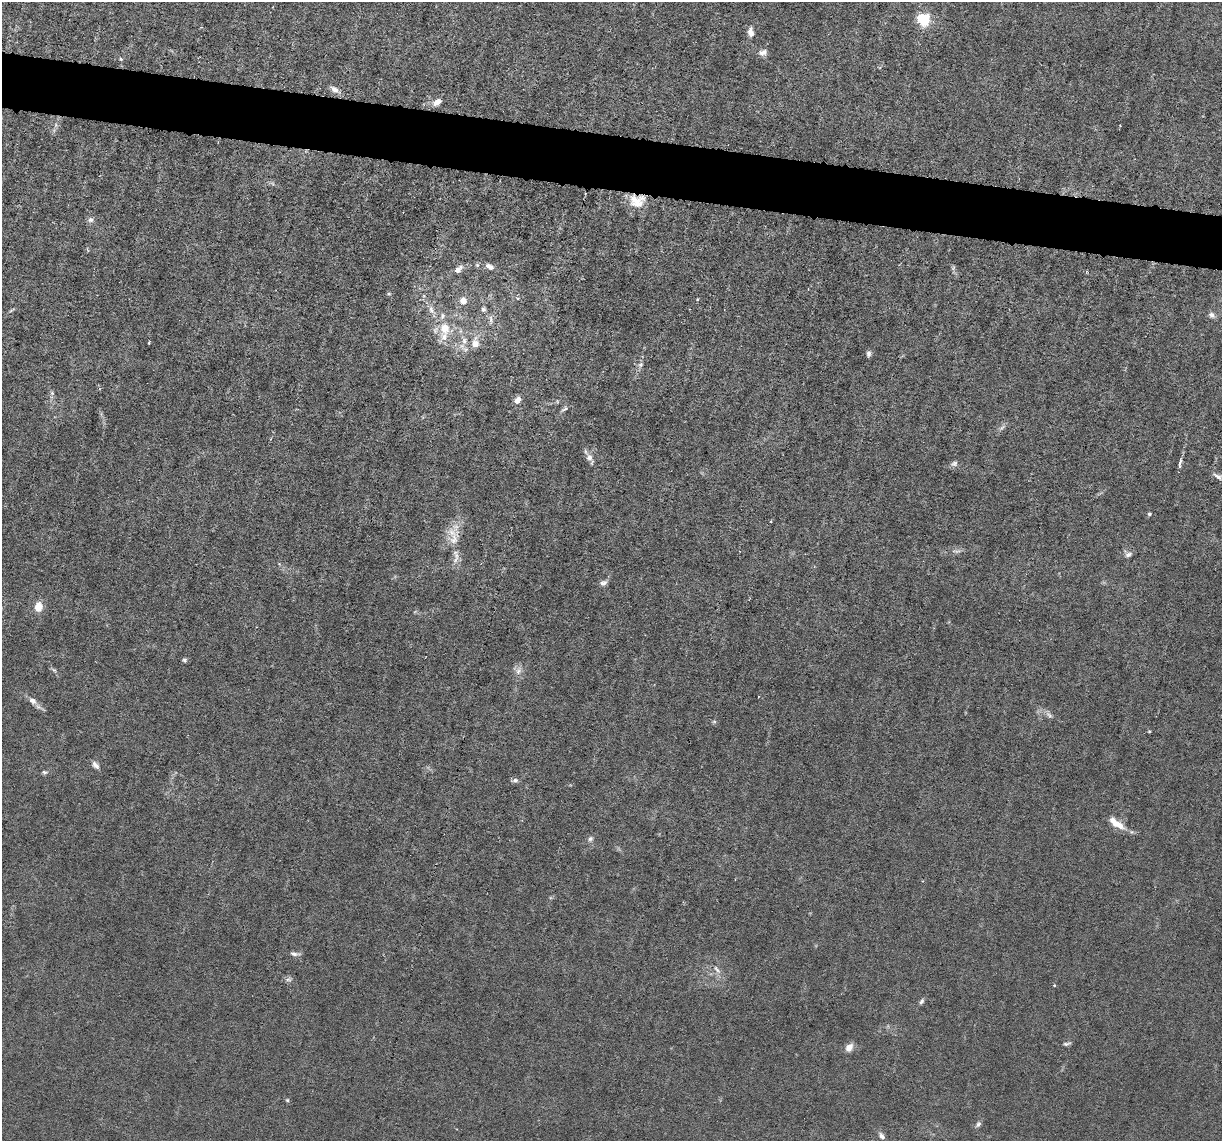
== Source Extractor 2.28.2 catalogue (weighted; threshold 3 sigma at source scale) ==
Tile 11 of 4 x 4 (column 3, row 3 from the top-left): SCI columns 2443-3662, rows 1375-2513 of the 4883 x 4908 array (HDU 1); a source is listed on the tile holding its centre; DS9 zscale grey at full resolution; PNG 1224 x 1143 px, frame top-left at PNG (2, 2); no overlay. Shown black and unused: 5% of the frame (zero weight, under 3 of 6 exposures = <1% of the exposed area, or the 3 px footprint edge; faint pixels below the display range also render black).
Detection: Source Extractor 2.28.2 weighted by HDU 2 'WHT'; one run over the whole footprint, this tile lists its part. Background 0.0122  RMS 0.0026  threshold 0.0108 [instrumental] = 3 sigma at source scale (4.09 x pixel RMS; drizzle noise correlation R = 1.36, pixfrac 0.8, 0.05/0.05 arcsec/px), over >= 5 px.
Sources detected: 72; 2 too faint to see at this stretch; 1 cosmic-ray / hot-pixel residue — not listed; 6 inside a brighter listed object's ellipse — not listed separately; the other 63 listed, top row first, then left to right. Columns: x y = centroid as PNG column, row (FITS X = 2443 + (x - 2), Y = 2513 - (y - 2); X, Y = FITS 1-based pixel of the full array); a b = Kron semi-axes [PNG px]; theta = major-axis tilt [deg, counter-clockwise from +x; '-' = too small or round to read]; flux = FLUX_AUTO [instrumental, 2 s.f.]
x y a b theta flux
924 19 6 5 - 44
751 32 13 7 -81 1.4
763 52 11 7 11 1.3
121 59 5 5 - 0.36
334 89 13 7 -33 1.5
437 102 11 7 32 2.2
56 125 7 4 89 0.54
637 201 21 16 2 5.4
91 220 9 6 -1 0.83
477 265 6 5 - 0.43
489 267 12 7 -27 1.3
953 268 7 5 78 0.48
458 269 12 7 42 1.7
389 294 5 5 - 0.36
518 298 4 4 - 0.38
463 301 6 6 - 2.9
483 309 7 6 - 0.68
12 310 12 2 31 0.38
431 310 15 7 -65 1.8
1212 315 9 7 -34 1
491 320 14 5 -88 1
445 328 14 11 -88 4.8
464 341 10 8 -85 1.7
149 343 3 2 - 0.3
475 343 13 8 85 2.6
868 354 8 5 80 0.69
640 365 8 6 45 0.83
52 393 7 4 -46 0.49
517 400 8 6 53 2
557 401 6 3 -72 0.26
564 409 12 3 29 0.67
1002 427 12 4 37 0.74
589 457 11 8 -64 1.6
954 463 10 7 10 0.86
1180 463 16 4 78 1
1218 477 15 6 -30 1.1
1149 514 5 5 - 0.45
454 539 20 11 84 4.2
1128 554 10 9 - 1.1
603 583 10 6 18 0.9
38 607 11 9 83 3.1
184 660 6 6 - 0.48
54 670 8 5 -31 0.51
518 670 13 8 67 1.6
33 701 13 8 -37 1.6
1049 715 12 7 -44 1.1
714 722 6 4 0 0.36
1149 731 5 3 - 0.24
95 765 12 6 -50 1.1
44 772 8 5 1 0.56
515 780 8 6 14 0.75
1119 825 16 9 -24 3.3
590 839 9 6 61 0.74
295 954 13 5 -5 0.94
717 969 15 6 -49 1.4
289 979 10 5 13 0.72
1054 985 4 3 - 0.28
922 1001 8 5 57 0.61
1067 1044 10 4 13 0.59
849 1048 9 7 53 2.1
287 1100 5 5 - 0.35
978 1124 9 6 46 0.75
882 1136 9 6 -46 0.91
Overlapping masked pixels (flux is a lower limit): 1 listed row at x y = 637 201
Isophote crosses this tile's border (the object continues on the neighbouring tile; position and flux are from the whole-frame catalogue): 1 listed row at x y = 1218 477